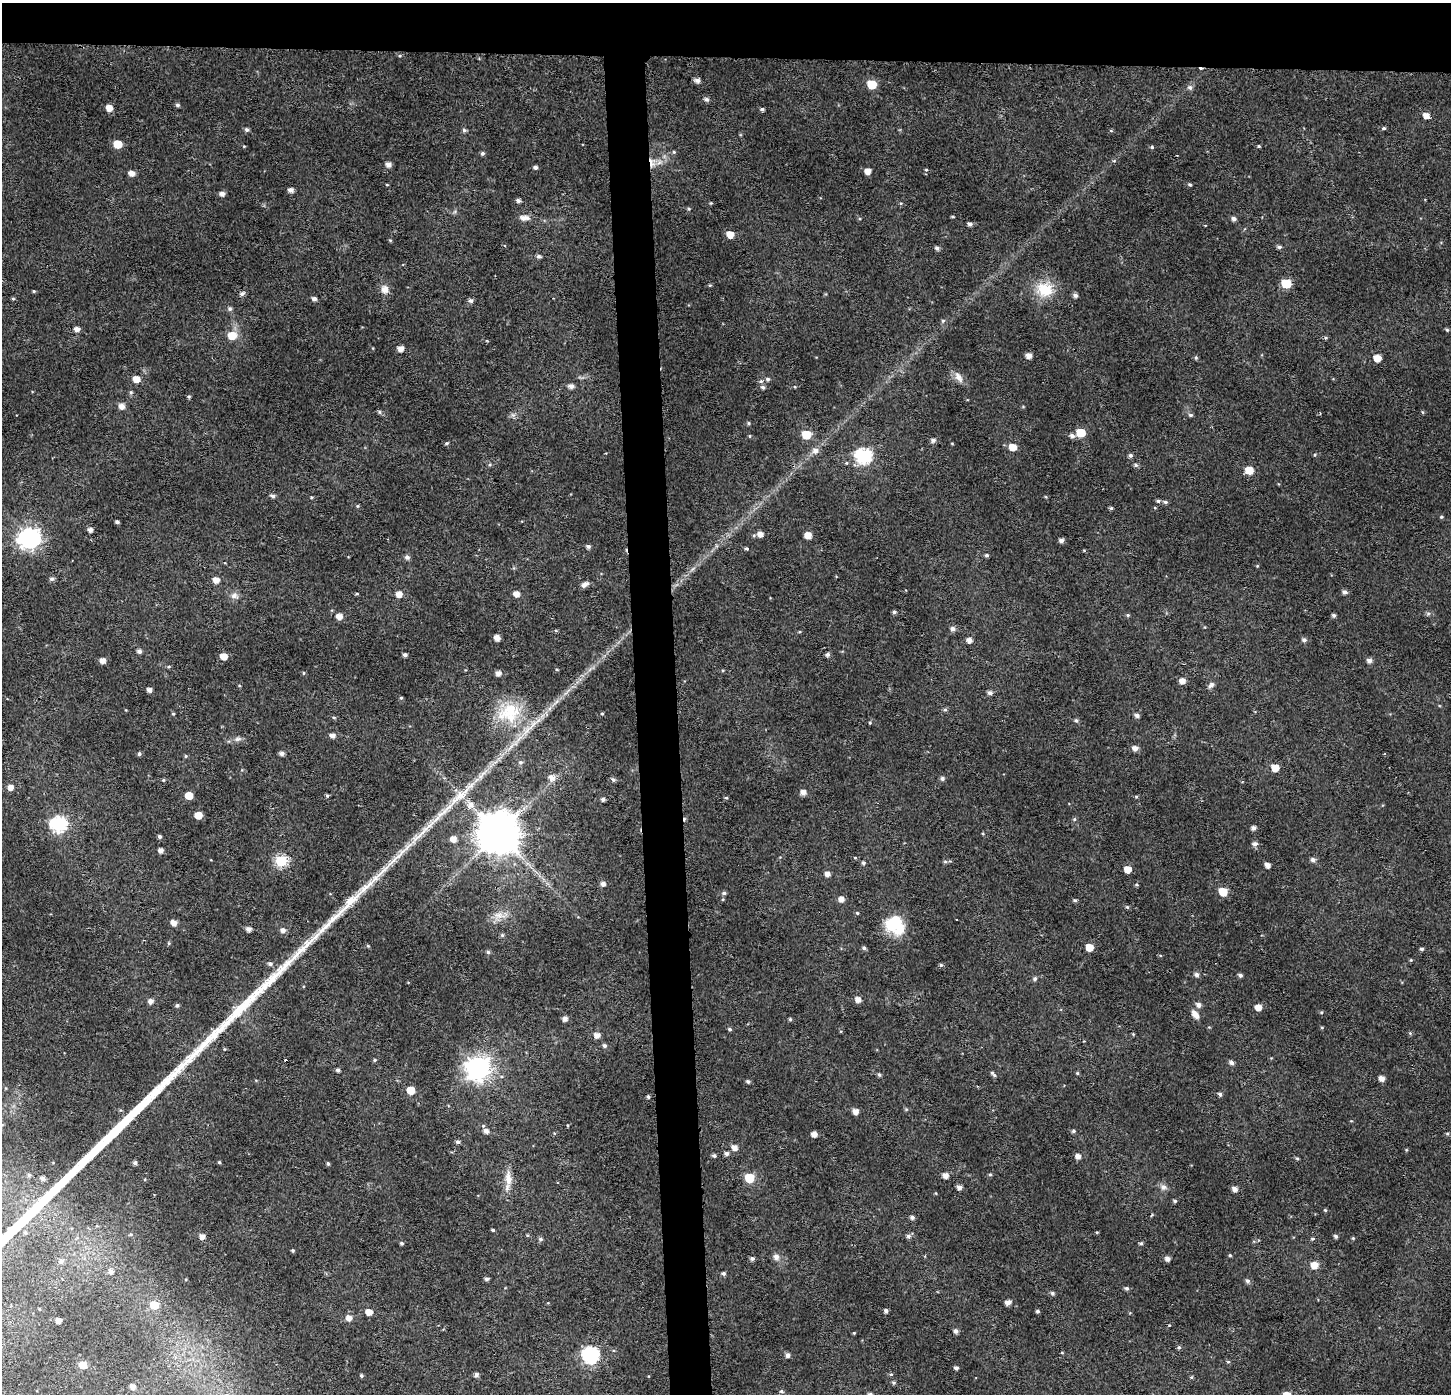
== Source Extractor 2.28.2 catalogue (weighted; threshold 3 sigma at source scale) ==
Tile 2 of 3 x 3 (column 2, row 1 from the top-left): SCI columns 1495-2943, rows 2796-4187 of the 4439 x 4202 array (HDU 1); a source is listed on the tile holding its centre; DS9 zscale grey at full resolution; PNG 1453 x 1396 px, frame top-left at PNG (2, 3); no overlay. Shown black and unused: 7% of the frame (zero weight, under 2 of 3 exposures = <1% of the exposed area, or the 3 px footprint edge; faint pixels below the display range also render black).
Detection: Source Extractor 2.28.2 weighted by HDU 2 'WHT'; one run over the whole footprint, this tile lists its part. Background 0.0312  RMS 0.0046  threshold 0.0207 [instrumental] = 3 sigma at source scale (4.5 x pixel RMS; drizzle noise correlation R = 1.50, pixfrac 1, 0.0396/0.0396 arcsec/px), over >= 5 px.
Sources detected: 322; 2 cosmic-ray / hot-pixel residue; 1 long thin detection or spike segment (spike, bleed or trail) — not listed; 1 inside a brighter listed object's ellipse — not listed separately; the other 318 listed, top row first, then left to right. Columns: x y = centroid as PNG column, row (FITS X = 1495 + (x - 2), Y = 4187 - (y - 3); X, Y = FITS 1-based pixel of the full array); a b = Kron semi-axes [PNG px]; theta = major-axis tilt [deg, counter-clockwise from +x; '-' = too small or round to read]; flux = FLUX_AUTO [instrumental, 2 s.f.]
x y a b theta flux
697 80 5 5 - 2.2
872 84 6 6 - 16
1190 87 7 6 - 1.4
706 99 6 5 - 1.4
177 105 5 5 - 0.93
109 108 5 5 - 4.4
762 109 5 4 - 0.84
1426 115 5 5 - 3.8
1384 128 5 4 - 0.79
247 130 6 4 -43 1.1
464 130 6 5 - 0.85
1111 131 5 3 - 0.48
117 144 6 5 - 10
1259 146 4 3 - 0.61
1152 147 5 4 - 0.72
674 152 5 5 - 0.58
482 153 5 5 - 0.9
652 163 14 9 -86 4.1
388 164 5 5 - 2.4
535 167 5 4 - 1.2
926 170 4 4 - 0.49
867 171 5 5 - 3.5
131 173 6 5 - 3
1190 184 4 4 - 0.75
387 185 4 3 - 0.35
290 190 5 4 - 2.1
222 194 5 5 - 2.2
518 200 5 4 - 1.4
711 203 4 4 - 0.45
901 203 5 3 - 0.4
689 209 5 4 - 0.56
952 217 5 2 - 0.49
524 218 12 6 0 3.1
1234 219 5 5 - 1.5
970 224 5 4 - 1.3
730 234 6 5 - 5.7
390 240 5 3 - 0.44
1279 247 5 4 - 1.1
937 248 5 4 - 1.4
538 256 5 5 - 1.2
1286 283 6 5 - 21
710 285 4 4 - 0.5
385 289 10 9 - 3.4
1045 289 22 19 -9 14
34 291 4 4 - 0.49
242 294 7 5 15 1.2
1075 295 5 5 - 1.4
13 299 5 3 - 0.51
314 299 5 4 - 1.5
470 301 6 5 - 1.4
230 309 6 6 - 1
943 321 6 5 - 0.75
77 329 5 5 - 2.3
1447 330 5 4 - 0.63
232 335 7 7 - 8.2
1325 338 5 3 - 0.5
400 349 5 5 - 2.9
1029 356 5 5 - 2.9
1196 358 6 4 72 0.65
1377 358 5 5 - 5.9
958 377 17 8 -57 3.2
136 379 6 5 - 5.1
768 379 5 5 - 1
761 381 7 6 - 1
571 386 6 5 - 2
763 387 6 5 - 1.1
131 392 6 5 - 0.81
189 397 5 4 - 0.69
122 406 6 6 - 3
379 412 6 4 -61 0.76
1422 412 5 3 - 0.44
513 415 7 4 -18 1
1191 415 7 5 -14 0.84
749 423 5 5 - 0.67
1081 433 6 5 - 14
806 435 6 5 - 16
750 436 5 4 - 0.49
1072 436 6 5 - 1.6
933 440 5 5 - 1.6
447 443 5 4 - 0.69
1012 447 6 5 - 6.2
815 451 9 7 9 2.5
1130 455 5 4 - 1.1
1315 455 5 3 - 0.49
863 456 7 7 - 98
490 464 5 5 - 0.66
1136 465 6 5 - 0.89
1249 470 6 5 - 9.4
273 496 6 5 - 1.3
1046 497 4 3 - 0.41
1158 501 6 4 0 1
1165 502 6 4 -16 0.88
357 506 5 4 - 0.53
1111 508 5 4 - 0.72
1441 517 5 4 - 0.61
117 522 4 3 - 1
90 530 4 4 - 2
760 534 7 6 - 2.9
808 535 5 5 - 5.7
30 538 9 8 - 240
1061 541 5 5 - 1.7
588 546 5 4 - 1.2
747 549 4 3 - 1
1084 550 5 3 - 0.36
987 555 5 5 - 0.86
407 557 6 5 - 1.5
1257 566 5 3 - 0.41
692 569 9 3 45 1.1
52 579 6 5 - 1.2
216 580 6 5 - 3.2
585 584 10 5 28 1.9
1345 592 6 5 - 1.5
357 594 5 3 - 0.49
399 594 5 5 - 3.8
516 594 5 5 - 3.4
234 595 11 9 -1 2.4
894 612 4 4 - 0.98
1428 613 7 4 1 0.84
1128 615 5 4 - 0.63
1334 615 4 4 - 1
339 616 6 5 - 3.4
953 629 6 6 - 1.8
497 638 5 5 - 3
969 640 5 5 - 2.5
1304 640 6 5 - 1.2
139 651 5 5 - 1.6
827 654 5 5 - 1.2
405 655 4 3 - 1.2
223 656 5 5 - 5.5
102 661 5 5 - 3.1
1369 661 6 5 - 1.8
169 667 5 4 - 0.54
304 673 5 3 - 0.42
498 673 6 5 - 2.2
1182 681 5 5 - 3.2
1211 685 10 6 46 1.5
149 690 5 4 - 1.9
990 693 5 5 - 1.5
401 698 4 4 - 0.53
945 710 6 5 - 0.89
509 713 35 28 21 25
173 714 4 4 - 0.45
602 714 4 4 - 0.54
1137 715 6 5 - 1.4
334 717 5 3 - 0.53
1076 720 6 5 - 0.85
870 723 5 4 - 0.52
332 735 5 5 - 2.1
238 739 10 6 7 1.7
1135 748 6 5 - 2.5
282 753 5 5 - 1.6
139 754 5 4 - 0.89
186 756 5 4 - 0.6
520 762 6 6 - 1
1275 768 5 5 - 8.3
551 778 7 7 - 3.2
942 778 6 5 - 1.1
613 779 6 5 - 1.2
163 780 4 4 - 0.56
10 787 5 5 - 3
803 792 5 5 - 2.9
327 795 5 4 - 0.67
189 796 6 5 - 6.7
460 796 50 11 43 16
1136 797 4 4 - 0.55
726 798 4 4 - 0.55
603 799 4 4 - 1.3
470 805 10 10 - 3.4
198 815 5 5 - 6.7
1074 819 5 5 - 0.67
58 824 7 7 - 100
1253 828 5 4 - 1.7
498 833 12 11 - 1900
160 836 5 4 - 0.98
453 839 6 6 - 3.5
1255 844 7 6 - 1.6
161 850 4 4 - 2.1
855 858 5 3 - 0.4
1313 860 6 5 - 1.6
281 861 6 6 - 41
945 862 6 4 -1 0.72
863 863 5 4 - 0.83
1267 865 5 4 - 2.4
1128 870 5 5 - 5.5
827 874 5 5 - 2.4
603 884 5 5 - 1.9
1136 885 5 4 - 0.57
1223 892 6 5 - 11
724 893 5 5 - 0.94
723 899 5 3 - 0.46
841 899 5 5 - 2.7
1075 900 5 4 - 0.73
1127 907 5 5 - 0.64
857 913 5 4 - 0.52
499 915 18 10 -4 4.6
174 923 6 5 - 3.4
894 925 23 18 -38 18
249 929 5 4 - 2.2
283 930 6 6 - 2.1
502 935 5 5 - 0.72
169 943 6 4 -90 0.53
368 946 5 4 - 0.51
1089 947 5 5 - 7.6
864 948 5 4 - 0.97
1421 949 4 4 - 0.96
488 952 5 4 - 0.84
1411 960 4 4 - 0.46
270 964 6 5 - 1.3
941 965 5 5 - 0.73
1197 975 6 5 - 1.4
1240 975 5 4 - 1.2
1035 979 5 5 - 1
858 999 6 5 - 2.7
151 1001 6 5 - 2.3
177 1005 5 5 - 0.92
1199 1005 6 6 - 1.9
1258 1007 5 5 - 4.3
1321 1012 5 4 - 0.56
1195 1014 11 7 -54 3.1
565 1019 5 5 - 2.1
790 1019 4 4 - 0.61
1322 1027 5 3 - 0.42
729 1029 5 4 - 0.79
1410 1033 5 5 - 0.59
1133 1034 4 4 - 0.38
597 1035 6 6 - 2.9
604 1046 6 5 - 1.1
224 1049 5 3 - 0.41
286 1060 3 2 - 1.6
375 1060 5 4 - 0.63
1231 1063 6 5 - 1.4
478 1068 8 8 - 370
338 1070 4 4 - 1.2
1077 1073 4 4 - 0.55
879 1074 5 4 - 0.97
993 1074 10 4 -45 0.9
1382 1078 5 5 - 3.1
748 1082 5 4 - 1
410 1090 5 5 - 8.7
1220 1094 5 4 - 1
648 1097 4 4 - 0.76
856 1112 5 5 - 3
486 1131 6 5 - 2.2
1073 1131 5 4 - 0.77
814 1134 5 5 - 2.7
1447 1134 5 4 - 0.55
457 1142 5 5 - 0.99
735 1148 6 5 - 3.1
1406 1150 5 3 - 0.42
726 1153 5 5 - 1.3
714 1156 5 4 - 0.98
1078 1156 5 5 - 2.5
1297 1158 5 4 - 0.6
219 1162 4 4 - 0.52
135 1163 5 4 - 1.3
328 1164 4 3 - 0.73
29 1175 5 5 - 0.87
990 1175 5 3 - 0.53
946 1176 5 5 - 3
43 1178 5 4 - 1.5
749 1178 6 6 - 17
508 1180 30 9 86 6.1
959 1187 5 5 - 2
1163 1187 9 8 - 2
1235 1189 6 5 - 2.3
1175 1201 5 4 - 0.73
1325 1210 4 4 - 0.53
912 1217 5 5 - 1.3
493 1230 3 3 - 0.64
1097 1232 5 3 - 0.43
527 1235 5 4 - 0.46
202 1236 5 5 - 2.7
908 1236 6 6 - 1.3
1335 1236 4 4 - 1.1
1353 1238 5 4 - 0.46
540 1239 6 5 - 1
1313 1239 5 5 - 0.7
401 1243 5 4 - 0.77
1141 1243 5 5 - 0.73
293 1250 4 4 - 0.63
1230 1255 4 4 - 0.56
776 1257 8 7 - 2.3
752 1258 5 4 - 1.2
1167 1259 5 5 - 1.9
61 1261 6 6 - 1.4
1314 1265 6 6 - 6.3
111 1271 5 5 - 1.6
723 1273 5 4 - 0.92
487 1279 5 4 - 1.2
1247 1281 7 6 - 1.3
1127 1288 5 5 - 0.92
1052 1293 6 5 - 0.88
1008 1302 5 5 - 2.4
154 1305 5 5 - 11
39 1309 3 3 - 0.39
886 1311 4 4 - 1.5
1038 1311 4 4 - 0.9
369 1312 5 5 - 4.3
349 1318 6 6 - 3.1
58 1320 4 4 - 3.3
1169 1325 3 2 - 0.33
956 1331 6 5 - 1.5
854 1333 4 3 - 0.37
1179 1347 5 5 - 0.81
1062 1353 5 3 - 0.36
590 1355 7 7 - 110
788 1355 5 5 - 1.6
1228 1362 5 4 - 0.53
83 1365 5 5 - 7.3
956 1368 4 4 - 1.1
891 1374 5 4 - 0.61
476 1375 5 5 - 1.4
361 1376 4 4 - 0.77
1191 1377 5 4 - 0.67
893 1383 5 5 - 0.73
133 1387 5 4 - 2.1
781 1391 6 5 - 0.86
870 1394 6 5 - 1.2
Overlapping masked pixels (flux is a lower limit): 1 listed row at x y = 652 163
Isophote crosses this tile's border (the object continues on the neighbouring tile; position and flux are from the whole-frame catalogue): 1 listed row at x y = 870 1394